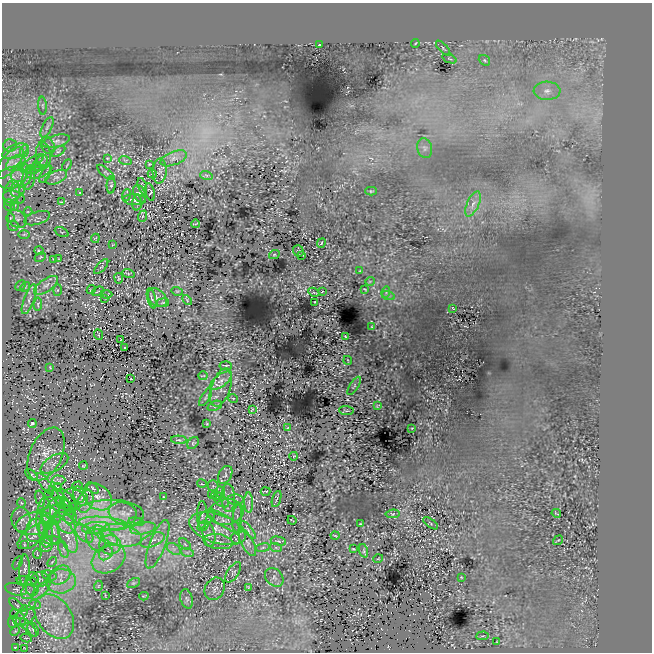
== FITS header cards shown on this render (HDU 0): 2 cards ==
NAXIS1  =                  650
NAXIS2  =                  650

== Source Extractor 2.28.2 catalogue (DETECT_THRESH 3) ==
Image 650 x 650 px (HDU 0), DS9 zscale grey, 1 PNG px = 1 image px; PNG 654 x 654 px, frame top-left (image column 1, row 650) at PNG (2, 3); each listed source drawn as its Kron ellipse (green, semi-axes under 4 px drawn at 4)
Background 250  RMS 12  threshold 34.9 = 3 sigma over >= 5 px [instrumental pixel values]
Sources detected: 255; all 255 listed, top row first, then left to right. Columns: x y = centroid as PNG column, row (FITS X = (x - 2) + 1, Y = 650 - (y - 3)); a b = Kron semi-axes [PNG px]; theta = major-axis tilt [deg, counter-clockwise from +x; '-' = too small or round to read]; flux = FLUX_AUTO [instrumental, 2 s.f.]
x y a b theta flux
415 43 4 2 - 650
319 45 2 2 - 440
443 48 9 3 -47 1200
449 59 7 2 -21 700
484 60 6 4 -37 1200
547 91 13 9 -2 6600
43 106 9 3 -85 1100
47 127 11 4 64 2200
56 141 14 6 15 3400
10 145 7 6 - 2400
48 146 9 6 -60 2300
425 148 10 7 -75 3100
15 151 13 6 22 5600
24 151 6 4 71 1200
58 151 8 4 32 1300
43 155 14 7 -85 4100
107 158 3 2 - 540
174 158 14 6 22 4400
125 160 6 4 -18 1100
9 163 20 8 50 8500
16 163 10 7 27 5500
31 163 14 4 31 3500
40 163 9 5 46 2600
149 164 3 3 - 690
67 165 6 2 58 740
33 169 8 5 14 2100
160 171 12 7 86 2800
39 172 13 5 18 3300
106 172 11 4 -39 1600
46 174 10 4 60 1900
152 174 4 3 - 540
21 175 12 10 79 7900
206 175 6 4 -18 1100
56 177 11 6 24 3600
11 178 15 10 15 8500
29 179 11 6 81 4000
111 185 8 4 87 1200
142 186 8 4 -72 1700
18 189 8 7 - 2800
371 191 6 4 2 840
150 192 9 4 -76 840
12 193 13 8 76 5100
80 193 3 2 - 640
139 194 9 6 -67 2200
126 195 6 4 70 1100
14 197 11 6 -13 2900
134 200 11 5 -2 2300
61 202 4 2 - 490
137 203 7 5 88 1300
473 204 13 6 65 4400
9 205 6 5 - 1400
15 205 6 4 87 1400
28 212 4 3 - 560
143 216 6 3 69 820
10 218 4 2 - 660
37 218 13 6 18 1800
17 219 10 8 -37 3300
196 224 4 2 - 430
13 226 5 5 - 1200
62 232 7 3 -25 1000
24 234 6 3 1 940
95 238 5 4 - 770
321 243 5 3 - 690
113 244 3 2 - 430
39 251 5 3 - 1100
298 251 6 5 - 780
274 255 5 3 - 730
302 255 3 2 - 650
40 257 6 4 23 950
53 259 3 2 - 410
59 259 3 2 - 560
101 267 9 4 47 1300
360 271 3 2 - 580
128 273 6 4 -20 1400
119 278 5 3 - 840
370 281 5 3 - 640
20 285 6 3 45 770
46 285 14 6 35 4400
25 287 5 4 - 870
91 289 5 2 - 630
365 289 4 2 - 640
57 290 5 4 - 880
98 291 6 2 21 800
177 291 6 3 -17 800
314 292 6 3 -26 670
322 292 3 2 - 420
386 292 6 3 74 950
106 294 6 3 -1 710
388 295 7 4 -19 1300
105 298 3 2 - 640
152 298 10 3 -76 1300
157 298 11 8 -44 3100
29 299 16 5 69 3300
187 300 5 3 - 750
315 302 3 3 - 710
163 303 6 3 8 800
38 304 6 4 83 970
453 308 4 3 - 650
372 327 3 2 - 420
99 335 5 3 - 510
345 336 3 2 - 630
121 340 3 2 - 370
124 348 3 2 - 490
348 360 4 2 - 450
226 366 6 3 -5 760
50 367 4 2 - 490
203 376 4 2 - 480
131 379 3 2 - 430
221 381 13 6 37 4000
354 386 10 3 58 1100
221 387 20 9 71 6800
206 397 10 3 58 1300
233 398 5 3 - 500
215 406 8 4 22 1200
377 406 4 2 - 610
252 409 3 2 - 570
346 410 7 3 -5 890
32 424 4 3 - 1300
207 424 3 2 - 570
288 428 3 2 - 510
412 428 3 2 - 440
179 440 8 4 -3 1100
193 443 6 5 - 1100
46 454 28 16 66 12000
294 456 4 3 - 450
54 463 15 7 31 4400
83 465 4 2 - 780
31 475 7 2 -40 1200
225 475 9 6 61 2200
58 480 7 4 -2 900
45 484 13 4 -54 2300
202 484 5 3 - 560
78 486 5 4 - 1000
213 486 5 5 - 1100
57 487 5 2 - 880
93 488 7 4 -42 1200
266 491 5 2 - 820
220 492 6 4 -69 1200
49 493 3 2 - 500
212 495 4 2 - 670
74 496 11 7 -14 2100
80 496 10 6 -64 2500
217 496 5 3 - 780
97 497 16 12 -41 11000
164 497 3 2 - 620
60 498 15 5 -48 2100
67 498 12 5 -48 1900
228 498 14 6 -89 4300
40 499 8 4 -76 1400
277 499 8 2 72 890
221 500 9 5 -43 2600
236 500 8 5 -4 2100
85 501 11 7 70 5300
249 502 10 4 -89 2300
21 503 5 3 - 640
60 503 6 4 -71 1100
68 508 10 4 -61 2000
51 511 15 6 60 5600
55 511 16 6 5 4300
226 512 18 12 11 10000
123 513 14 10 -15 8600
556 513 5 2 - 490
393 514 7 4 8 900
108 515 35 15 2 38000
202 515 14 5 -90 2600
44 516 18 7 86 6900
51 516 10 8 -28 5000
70 517 6 6 - 2000
207 517 8 6 34 2400
237 518 14 4 85 2400
21 520 12 9 -84 4100
292 520 5 2 - 430
225 521 20 5 -31 5100
64 522 13 8 -44 6500
136 522 8 4 -7 1800
35 523 19 11 12 11000
431 523 8 2 -36 620
103 524 24 6 -5 15000
360 524 3 2 - 480
203 526 6 4 29 1000
96 528 14 5 6 5800
143 528 12 6 11 5000
218 529 29 14 -18 16000
35 530 12 9 76 5200
248 530 11 4 -50 2200
46 531 16 7 -86 5600
53 531 13 7 -83 4600
84 534 11 6 -46 4700
121 535 21 10 -12 18000
209 535 12 6 -80 2700
33 536 18 8 38 5300
67 536 18 7 -67 9400
106 536 14 6 -36 8100
335 536 4 2 - 680
96 539 12 9 -62 6100
236 539 5 3 - 680
52 540 8 4 -1 1400
153 540 13 6 22 5000
558 540 5 3 - 620
278 541 8 4 -11 1200
218 542 15 7 -8 4700
248 543 15 6 -63 3300
24 544 3 2 - 560
46 544 8 6 79 2600
157 544 26 8 69 10000
185 544 7 4 -45 1500
110 545 11 9 -3 6800
263 548 7 3 10 1300
276 548 6 4 -19 1300
63 549 9 4 -71 1900
174 549 8 5 -34 2400
353 549 4 3 - 720
364 551 7 2 -72 1000
187 552 7 4 -18 1600
106 553 8 6 43 2000
37 554 5 2 - 540
109 559 18 13 29 14000
378 559 5 3 - 630
52 562 6 3 46 800
18 563 7 4 57 1000
24 570 15 5 89 4400
233 572 12 5 56 1600
49 575 7 4 -19 2100
60 575 11 8 36 6500
274 577 10 8 -46 3000
461 577 3 2 - 540
40 579 9 7 5 2400
27 581 10 4 -7 1900
61 581 15 12 6 13000
133 583 7 4 26 1100
32 584 12 7 -90 3500
98 586 5 3 - 740
248 587 3 2 - 480
16 589 11 6 -14 3200
215 589 12 9 59 2700
41 590 12 5 46 3700
28 592 8 6 45 3100
105 595 4 2 - 580
144 596 4 2 - 590
187 599 10 6 -76 2200
35 604 6 3 -19 870
17 605 9 4 -41 1400
23 612 8 4 61 1600
54 616 24 17 -55 23000
24 617 12 7 25 3300
18 618 10 6 -52 1700
13 622 6 4 -82 1100
28 627 12 4 -48 2200
33 630 7 5 -64 2300
15 631 5 3 - 840
483 636 6 2 5 800
26 638 6 3 -11 940
497 642 3 2 - 440
15 647 3 2 - 520
25 649 3 2 - 670